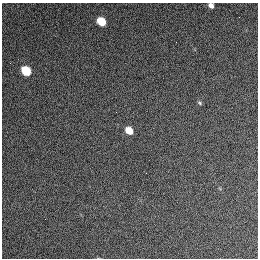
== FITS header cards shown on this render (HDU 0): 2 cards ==
NAXIS1  =                  256 / length of data axis 1
NAXIS2  =                  256 / length of data axis 2

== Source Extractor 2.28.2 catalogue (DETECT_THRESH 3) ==
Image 256 x 256 px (HDU 0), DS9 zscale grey, 1 PNG px = 1 image px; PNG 260 x 260 px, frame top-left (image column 1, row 256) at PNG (2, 3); no overlay
Background 1270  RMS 14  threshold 43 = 3 sigma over >= 5 px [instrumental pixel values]
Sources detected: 6; all 6 listed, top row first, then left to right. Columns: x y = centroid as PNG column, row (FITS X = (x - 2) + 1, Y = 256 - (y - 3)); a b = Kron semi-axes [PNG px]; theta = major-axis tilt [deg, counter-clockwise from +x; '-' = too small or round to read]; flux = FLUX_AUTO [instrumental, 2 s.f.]
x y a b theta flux
211 5 6 5 - 3800
101 21 7 6 - 23000
10 63 2 2 - 500
26 71 7 6 - 36000
199 103 7 4 -42 1400
129 130 6 5 - 14000
At the frame edge (FLAGS 8, measured only in part): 1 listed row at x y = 211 5